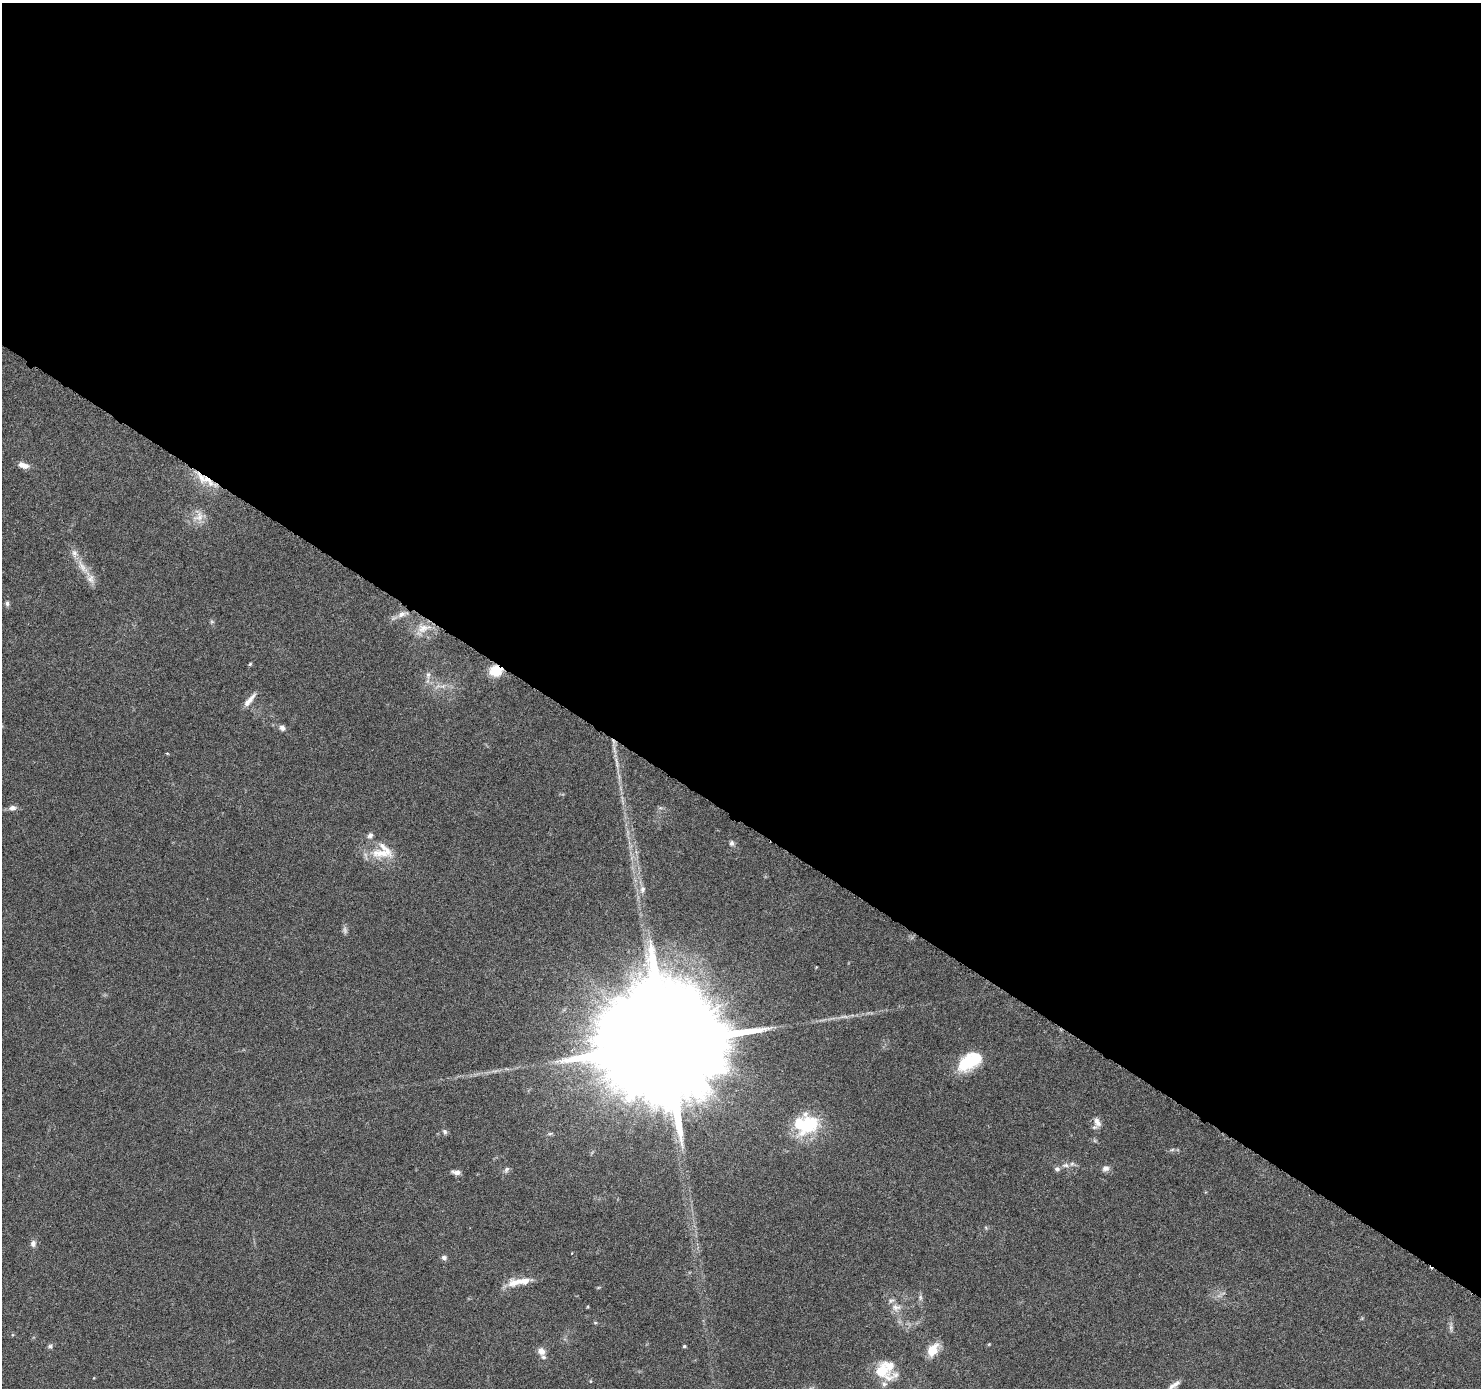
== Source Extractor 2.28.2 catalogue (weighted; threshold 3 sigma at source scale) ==
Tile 3 of 4 x 4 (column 3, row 1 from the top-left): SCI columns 2969-4447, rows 4417-5802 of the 5937 x 5999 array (HDU 1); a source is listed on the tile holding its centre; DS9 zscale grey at full resolution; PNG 1483 x 1390 px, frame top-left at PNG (2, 3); no overlay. Shown black and unused: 59% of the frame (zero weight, under 3 of 6 exposures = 1% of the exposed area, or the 3 px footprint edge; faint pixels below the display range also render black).
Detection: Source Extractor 2.28.2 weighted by HDU 2 'WHT'; one run over the whole footprint, this tile lists its part. Background 0.0521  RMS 0.0025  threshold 0.0103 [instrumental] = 3 sigma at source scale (4.09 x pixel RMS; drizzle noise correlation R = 1.36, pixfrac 0.8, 0.0396/0.0396 arcsec/px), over >= 5 px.
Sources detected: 58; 2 too faint to see at this stretch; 1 inside a brighter object's white glare — not listed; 8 inside a brighter listed object's ellipse — not listed separately; the other 47 listed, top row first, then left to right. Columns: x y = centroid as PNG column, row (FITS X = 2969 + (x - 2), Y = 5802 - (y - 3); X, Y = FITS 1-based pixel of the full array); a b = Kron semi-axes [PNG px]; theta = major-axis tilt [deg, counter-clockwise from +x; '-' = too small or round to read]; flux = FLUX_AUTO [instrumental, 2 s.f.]
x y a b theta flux
23 465 12 6 -18 1.8
208 480 25 9 -41 4.3
199 516 16 12 58 2.6
83 567 24 7 -55 3.1
7 603 7 5 -89 0.52
402 614 14 7 20 1.6
212 622 6 4 -19 0.32
423 628 21 13 8 3.6
250 664 6 4 45 0.27
496 671 12 10 -4 5.4
428 675 10 6 75 0.83
443 686 9 4 -5 0.76
250 700 21 6 51 1.8
282 728 8 6 -34 0.88
616 760 11 4 -77 0.87
12 808 9 7 8 1
370 835 8 6 51 0.84
732 843 8 6 -77 0.62
382 853 35 14 3 5.6
642 889 10 8 75 1.1
666 1043 48 25 53 14000
968 1062 25 18 32 8.8
1097 1122 14 9 -72 1.5
806 1124 31 24 9 14
445 1132 7 5 -47 0.56
550 1134 7 4 1 0.35
1172 1150 6 4 19 0.39
1065 1165 10 6 -3 0.92
1106 1168 9 7 22 1
1057 1169 8 6 -1 0.64
507 1170 9 6 58 0.68
456 1172 10 5 -5 1.1
33 1243 10 7 77 0.85
444 1257 7 6 - 0.67
514 1283 20 12 14 3.2
920 1297 8 5 84 0.59
896 1307 14 10 8 1.9
595 1323 6 4 -1 0.24
1451 1328 10 5 -89 0.72
989 1344 5 3 - 0.2
50 1346 7 5 15 0.5
684 1346 3 3 - 0.38
932 1350 15 10 57 4.2
541 1351 9 8 - 1.5
882 1371 26 15 -30 7.4
590 1381 5 3 - 0.19
1174 1385 20 6 35 1.5
Overlapping masked pixels (flux is a lower limit): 2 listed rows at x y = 208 480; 496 671
Isophote crosses this tile's border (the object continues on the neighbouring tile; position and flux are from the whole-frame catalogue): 1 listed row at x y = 1174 1385